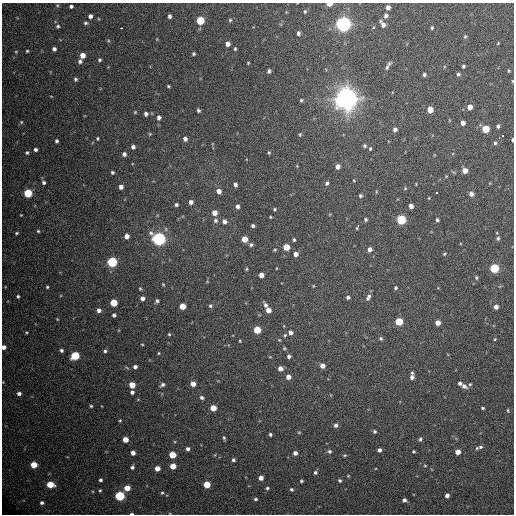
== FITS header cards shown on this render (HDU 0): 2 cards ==
NAXIS1  =                  512 / Axis length
NAXIS2  =                  512 / Axis length

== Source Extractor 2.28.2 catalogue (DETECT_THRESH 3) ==
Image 512 x 512 px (HDU 0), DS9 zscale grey, 1 PNG px = 1 image px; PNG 516 x 516 px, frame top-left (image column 1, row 512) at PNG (2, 3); no overlay
Background 463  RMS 21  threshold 62.8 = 3 sigma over >= 5 px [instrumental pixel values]
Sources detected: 221; all 221 listed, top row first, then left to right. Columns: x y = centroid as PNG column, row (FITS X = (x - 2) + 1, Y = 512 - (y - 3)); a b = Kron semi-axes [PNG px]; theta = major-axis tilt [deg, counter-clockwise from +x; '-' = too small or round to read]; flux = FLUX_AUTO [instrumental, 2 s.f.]
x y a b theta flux
329 4 5 3 - 1.7e+04
71 6 4 3 - 2.9e+03
388 7 4 4 - 6.0e+03
305 11 5 4 - 2.1e+03
90 16 4 4 - 5.0e+03
169 16 4 4 - 3.7e+03
386 16 5 4 - 4.6e+03
230 20 5 5 - 2.1e+03
200 21 5 5 - 5.3e+04
86 23 5 4 - 2.3e+03
343 24 6 6 - 6.9e+05
383 24 7 4 -57 7.0e+03
58 26 4 4 - 2.4e+03
121 28 3 2 - 2.4e+03
432 28 4 3 - 1.9e+03
298 33 4 4 - 3.5e+03
465 36 5 4 - 1.9e+03
157 39 5 3 - 1.1e+03
498 43 4 3 - 1.1e+03
228 44 4 4 - 7.2e+03
54 49 4 4 - 3.8e+03
235 49 4 3 - 1.9e+03
27 51 3 3 - 1.8e+03
16 52 4 4 - 1.3e+03
193 54 4 3 - 2.1e+03
82 55 5 4 - 1.3e+04
99 60 4 4 - 2.3e+03
80 61 5 5 - 3.5e+03
248 63 3 2 - 1.2e+03
389 64 7 4 46 2.6e+03
463 66 3 3 - 2.4e+03
387 67 7 4 73 2.8e+03
269 71 4 4 - 3.2e+03
509 71 4 4 - 1.7e+03
458 74 4 4 - 2.4e+03
424 75 4 3 - 2.9e+03
75 79 4 3 - 2.4e+03
512 81 4 3 - 1.1e+03
168 86 3 3 - 1.8e+03
51 96 4 3 - 9.9e+02
346 99 8 8 - 1.6e+06
301 100 4 4 - 1.9e+03
470 107 5 4 - 1.1e+04
198 110 4 3 - 2.8e+03
430 110 5 4 - 1.4e+04
135 112 4 4 - 1.5e+03
146 114 4 4 - 4.5e+03
159 118 5 5 - 4.3e+03
21 122 5 5 - 1.9e+03
463 123 4 4 - 6.2e+03
498 126 5 4 - 2.8e+03
395 129 5 4 - 4.4e+03
485 129 5 5 - 4.0e+04
150 134 4 4 - 1.5e+03
300 134 5 4 - 1.6e+03
503 135 3 3 - 3.6e+03
97 138 4 4 - 1.6e+03
185 139 4 4 - 5.1e+03
512 140 4 2 - 2.5e+03
57 141 4 4 - 2.7e+03
495 143 5 5 - 2.5e+03
365 146 5 4 - 2.4e+03
133 147 4 4 - 4.0e+03
370 148 6 4 87 2.1e+03
35 149 3 3 - 3.5e+03
269 152 4 3 - 1.7e+03
27 153 4 4 - 2.3e+03
124 154 4 4 - 4.3e+03
297 166 4 3 - 1.1e+03
338 166 5 4 - 7.5e+03
465 171 4 4 - 1.2e+04
112 172 4 3 - 2.2e+03
446 176 4 3 - 1.1e+03
354 180 4 3 - 1.2e+03
44 182 5 4 - 3.2e+03
327 183 5 5 - 3.2e+03
235 185 4 3 - 4.1e+03
121 187 5 4 - 6.4e+03
405 188 4 4 - 1.5e+03
219 191 5 4 - 8.3e+03
376 192 5 3 - 1.3e+03
437 192 3 2 - 2.4e+03
28 193 5 5 - 6.3e+04
471 194 4 4 - 6.2e+03
360 196 4 4 - 2.4e+03
429 198 4 2 - 9.7e+02
191 202 4 4 - 5.3e+03
176 205 4 3 - 2.7e+03
237 206 4 4 - 4.4e+03
411 206 4 4 - 6.9e+03
275 209 3 3 - 1.9e+03
214 213 5 5 - 1.0e+04
21 215 3 2 - 1.0e+03
270 217 3 2 - 1.3e+03
365 219 4 4 - 2.5e+03
215 220 6 6 - 3.4e+03
401 220 5 5 - 9.7e+04
437 220 4 3 - 2.4e+03
224 221 5 5 - 5.3e+03
253 226 4 3 - 2.9e+03
358 226 5 3 - 3.6e+03
38 231 4 4 - 1.6e+03
17 233 5 3 - 1.8e+03
127 236 4 4 - 8.4e+03
498 238 5 4 - 2.4e+03
158 239 6 5 - 4.1e+05
245 239 5 4 - 1.7e+04
294 240 4 3 - 2.0e+03
251 245 5 4 - 2.7e+03
286 247 5 5 - 2.3e+04
369 249 5 4 - 7.2e+03
275 250 4 3 - 1.6e+03
296 254 4 4 - 7.1e+03
444 254 4 3 - 1.6e+03
112 262 5 5 - 1.3e+05
494 268 5 5 - 8.8e+04
247 269 5 3 - 1.5e+03
261 275 4 4 - 9.3e+03
476 277 5 4 - 2.0e+03
163 284 4 4 - 1.3e+03
313 286 4 3 - 1.1e+03
47 287 4 3 - 1.6e+03
395 288 3 3 - 2.2e+03
140 289 4 3 - 1.5e+03
18 296 4 3 - 2.2e+03
348 297 4 4 - 3.0e+03
368 297 9 5 62 4.6e+03
142 298 4 4 - 5.6e+03
157 301 4 3 - 2.7e+03
114 303 5 5 - 3.6e+04
265 305 8 4 -64 4.7e+03
182 306 5 4 - 1.7e+04
210 306 5 5 - 2.6e+03
496 307 4 4 - 7.1e+03
99 310 5 5 - 5.4e+03
268 310 5 4 - 1.1e+04
114 315 4 4 - 3.4e+03
57 319 4 3 - 1.1e+03
399 321 5 5 - 4.3e+04
438 323 4 4 - 1.1e+04
284 326 5 3 - 1.0e+03
257 330 5 5 - 4.4e+04
26 332 4 3 - 1.4e+03
290 332 5 5 - 5.0e+03
169 334 4 3 - 1.7e+03
285 335 4 4 - 1.8e+03
381 339 5 5 - 2.3e+03
495 339 4 4 - 1.3e+03
279 340 5 4 - 1.5e+03
240 341 3 3 - 1.3e+03
142 344 4 2 - 1.2e+03
4 347 4 4 - 6.8e+03
284 348 4 4 - 1.5e+03
61 350 4 3 - 3.0e+03
105 351 4 4 - 2.5e+03
159 353 3 3 - 1.4e+03
75 356 5 5 - 6.7e+04
289 356 4 4 - 3.3e+03
322 366 5 4 - 8.0e+03
135 367 4 4 - 4.6e+03
280 368 4 4 - 8.7e+03
412 376 8 4 87 6.3e+03
288 377 5 4 - 8.1e+03
3 382 4 3 - 9.7e+02
460 383 4 4 - 3.5e+03
193 384 5 5 - 1.2e+04
470 384 4 4 - 1.8e+03
132 385 5 4 - 2.4e+04
162 385 6 4 31 3.6e+03
464 386 7 5 -31 6.0e+03
132 392 4 4 - 3.9e+03
19 393 5 4 - 4.6e+03
202 397 5 5 - 3.9e+03
91 406 3 3 - 1.7e+03
213 408 5 4 - 2.0e+04
483 408 3 3 - 1.9e+03
508 410 5 3 - 1.4e+03
120 420 4 3 - 1.5e+03
336 425 5 4 - 4.1e+03
374 431 4 4 - 2.4e+03
299 432 5 3 - 1.3e+03
270 434 4 4 - 2.5e+03
224 438 6 4 -74 2.3e+03
125 439 4 4 - 1.7e+04
420 439 5 4 - 2.7e+03
480 447 7 4 8 2.8e+03
477 448 4 4 - 1.6e+03
188 449 4 4 - 4.4e+03
379 450 4 4 - 4.3e+03
329 451 5 5 - 2.8e+03
413 451 3 3 - 1.7e+03
458 452 4 4 - 1.2e+04
133 453 4 4 - 6.9e+03
295 453 4 4 - 5.9e+03
172 455 5 4 - 3.1e+04
344 455 4 3 - 1.6e+03
233 460 4 4 - 3.2e+03
34 465 5 4 - 2.6e+04
173 466 5 4 - 1.9e+04
425 466 4 3 - 1.3e+03
132 467 4 3 - 3.4e+03
157 468 4 4 - 1.2e+04
315 472 4 4 - 2.8e+03
348 476 4 4 - 1.3e+03
261 478 4 4 - 8.8e+03
100 480 4 4 - 2.8e+03
339 480 5 4 - 2.4e+03
301 481 3 3 - 1.9e+03
50 484 5 4 - 3.3e+04
207 484 5 4 - 3.2e+04
127 488 5 4 - 1.8e+04
267 488 4 4 - 2.1e+03
291 489 4 4 - 2.4e+03
100 490 4 3 - 1.6e+03
162 493 5 4 - 1.7e+03
447 495 4 4 - 5.4e+03
120 496 5 5 - 1.2e+05
256 499 4 3 - 2.4e+03
404 500 4 4 - 3.9e+03
42 503 4 3 - 3.4e+03
132 514 4 2 - 2.1e+03
At the frame edge (FLAGS 8, measured only in part): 6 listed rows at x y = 329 4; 512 81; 512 140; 4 347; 3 382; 132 514